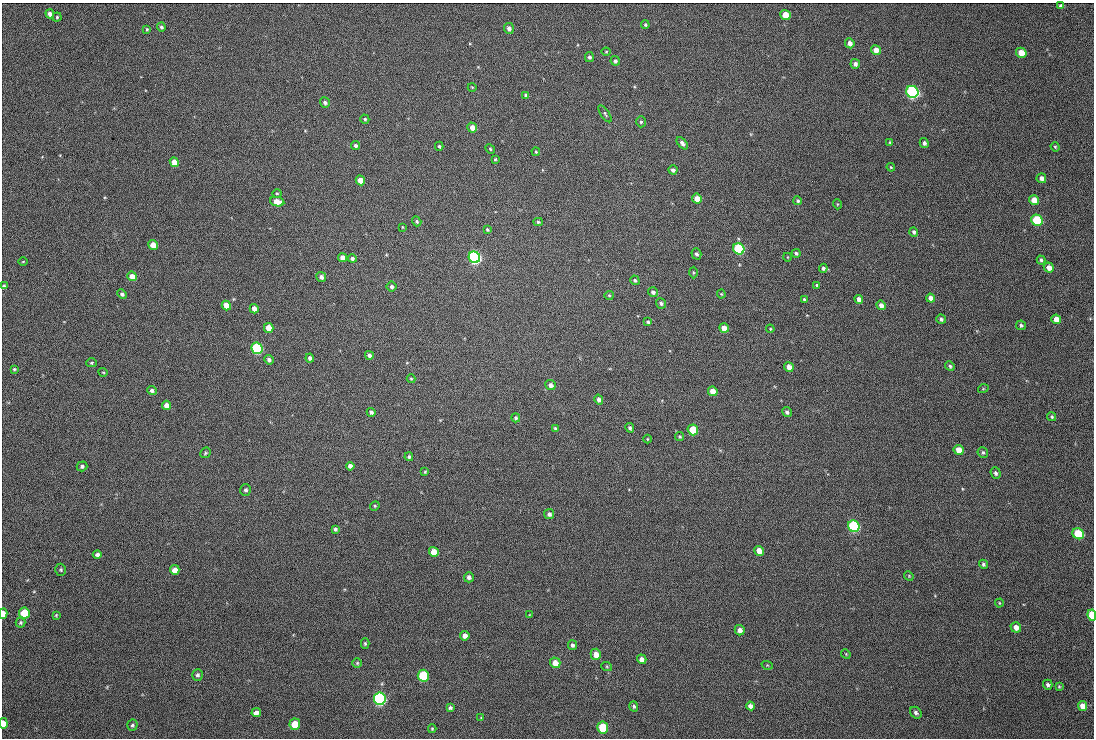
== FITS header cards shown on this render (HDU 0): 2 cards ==
NAXIS1  =                 1092 /fastest changing axis
NAXIS2  =                  736 /next to fastest changing axis

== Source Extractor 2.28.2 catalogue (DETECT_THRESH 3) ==
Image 1092 x 736 px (HDU 0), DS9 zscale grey, 1 PNG px = 1 image px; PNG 1096 x 740 px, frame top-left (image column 1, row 736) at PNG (2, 3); each listed source drawn as its Kron ellipse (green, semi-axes under 4 px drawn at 4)
Background 116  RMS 22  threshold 67.2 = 3 sigma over >= 5 px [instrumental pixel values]
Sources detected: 169; all 169 listed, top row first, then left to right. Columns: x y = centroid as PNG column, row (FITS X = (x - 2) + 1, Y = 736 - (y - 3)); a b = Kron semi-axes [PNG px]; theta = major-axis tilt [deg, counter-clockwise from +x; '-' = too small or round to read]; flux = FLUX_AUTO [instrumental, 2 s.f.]
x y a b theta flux
1061 6 4 4 - 4000
50 14 5 4 - 7100
785 15 5 5 - 20000
57 17 4 4 - 2100
645 25 4 3 - 1900
161 27 4 4 - 3100
509 28 5 5 - 6400
147 29 3 3 - 1700
850 43 5 4 - 7800
876 50 5 4 - 13000
606 52 4 4 - 1400
1021 53 5 5 - 19000
589 57 5 4 - 3600
615 61 5 4 - 3300
855 64 5 4 - 5800
472 87 4 3 - 1100
912 92 6 6 - 340000
526 95 4 4 - 4700
325 103 5 4 - 3700
605 114 10 4 -55 2800
365 119 4 4 - 2500
641 122 5 5 - 2800
472 127 5 4 - 11000
890 142 4 4 - 1500
682 143 7 4 -49 5000
924 143 5 4 - 4600
356 146 4 4 - 4100
439 146 4 3 - 2200
1055 147 5 4 - 1700
490 149 5 4 - 2100
536 152 4 3 - 1600
495 159 3 2 - 1500
174 162 5 4 - 16000
891 167 4 3 - 1500
673 170 4 4 - 4400
1041 178 5 4 - 6600
360 180 5 4 - 17000
277 193 4 4 - 1600
697 199 5 4 - 15000
1034 200 5 4 - 20000
798 201 4 4 - 2800
277 202 7 4 -11 20000
837 204 5 3 - 1400
1037 220 6 5 - 96000
417 221 5 4 - 2600
538 222 4 4 - 2200
402 227 3 2 - 1100
487 229 4 3 - 2100
914 232 5 4 - 3500
153 245 5 4 - 18000
739 249 6 5 - 150000
796 253 4 3 - 2800
696 254 5 5 - 3700
342 257 4 4 - 8600
474 257 6 5 - 380000
787 257 4 3 - 990
352 259 4 4 - 4600
1041 260 4 3 - 3000
23 262 4 3 - 1100
823 268 4 4 - 3600
1049 268 5 5 - 11000
693 273 6 3 -90 1500
132 276 5 4 - 17000
321 277 5 4 - 5600
635 280 5 4 - 2400
817 285 4 3 - 2500
4 286 4 4 - 2500
392 287 5 5 - 3600
653 292 5 5 - 4300
122 294 5 4 - 3800
721 294 4 4 - 1500
609 295 5 4 - 1900
931 298 5 4 - 8100
804 299 3 3 - 1900
859 299 4 4 - 8600
661 303 5 5 - 4100
226 305 5 4 - 18000
881 305 5 4 - 8900
254 309 5 4 - 10000
941 319 5 4 - 3700
1056 319 5 4 - 19000
648 322 4 3 - 2700
1021 325 5 5 - 3100
269 328 5 4 - 21000
724 328 5 4 - 13000
770 329 4 3 - 1400
257 348 6 5 - 190000
369 355 4 4 - 5200
310 358 4 4 - 4000
269 360 5 4 - 5000
91 363 5 4 - 2200
950 366 5 4 - 2800
789 367 5 4 - 13000
14 369 3 3 - 1700
103 372 5 3 - 1400
411 379 4 4 - 1500
550 385 5 5 - 6800
983 389 5 3 - 1400
152 390 5 4 - 3600
713 391 5 4 - 18000
599 400 5 4 - 4900
166 405 5 4 - 12000
371 412 4 4 - 3900
787 412 5 4 - 3700
1052 417 5 4 - 2300
516 418 4 4 - 2700
630 428 5 4 - 3200
555 429 4 3 - 3200
693 430 5 5 - 55000
680 437 5 4 - 2100
647 439 4 3 - 1300
959 450 5 4 - 19000
983 452 5 5 - 2800
205 453 6 5 - 2100
409 457 4 4 - 2800
82 466 5 4 - 3400
350 466 4 4 - 5600
425 472 4 3 - 1600
996 473 6 5 - 3900
246 490 6 5 - 3500
375 506 5 4 - 2000
549 514 5 5 - 4300
854 526 6 5 - 230000
335 529 4 3 - 2900
1078 534 6 5 - 75000
759 551 5 4 - 15000
434 552 5 5 - 26000
97 555 4 4 - 4200
983 564 5 4 - 2800
61 570 6 5 - 2200
175 570 5 5 - 12000
909 576 5 4 - 1700
469 577 5 5 - 4600
999 603 4 4 - 1400
24 613 5 5 - 48000
3 614 5 3 - 14000
56 615 3 3 - 1400
529 615 4 2 - 1100
1092 615 6 4 -83 45000
21 623 5 5 - 2300
1016 627 5 5 - 11000
740 630 5 5 - 7900
465 636 4 4 - 8700
365 644 5 4 - 2100
572 645 5 4 - 3700
596 654 5 5 - 15000
846 654 5 4 - 1200
642 659 5 4 - 6300
357 663 5 4 - 1800
555 663 5 5 - 17000
767 665 6 3 -18 1300
607 667 5 3 - 1200
198 675 6 5 - 3500
423 676 6 5 - 84000
1048 685 5 4 - 3500
1059 686 4 3 - 1600
380 699 6 6 - 380000
634 706 5 4 - 2600
750 706 4 4 - 6400
1082 706 5 4 - 11000
450 708 4 4 - 3000
256 713 5 4 - 6200
916 713 6 5 - 3800
481 718 4 4 - 1300
3 723 5 3 - 14000
295 724 5 5 - 33000
132 725 5 5 - 2900
603 728 6 5 - 75000
432 729 4 3 - 1700
At the frame edge (FLAGS 8, measured only in part): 4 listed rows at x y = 4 286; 3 614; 1092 615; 3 723